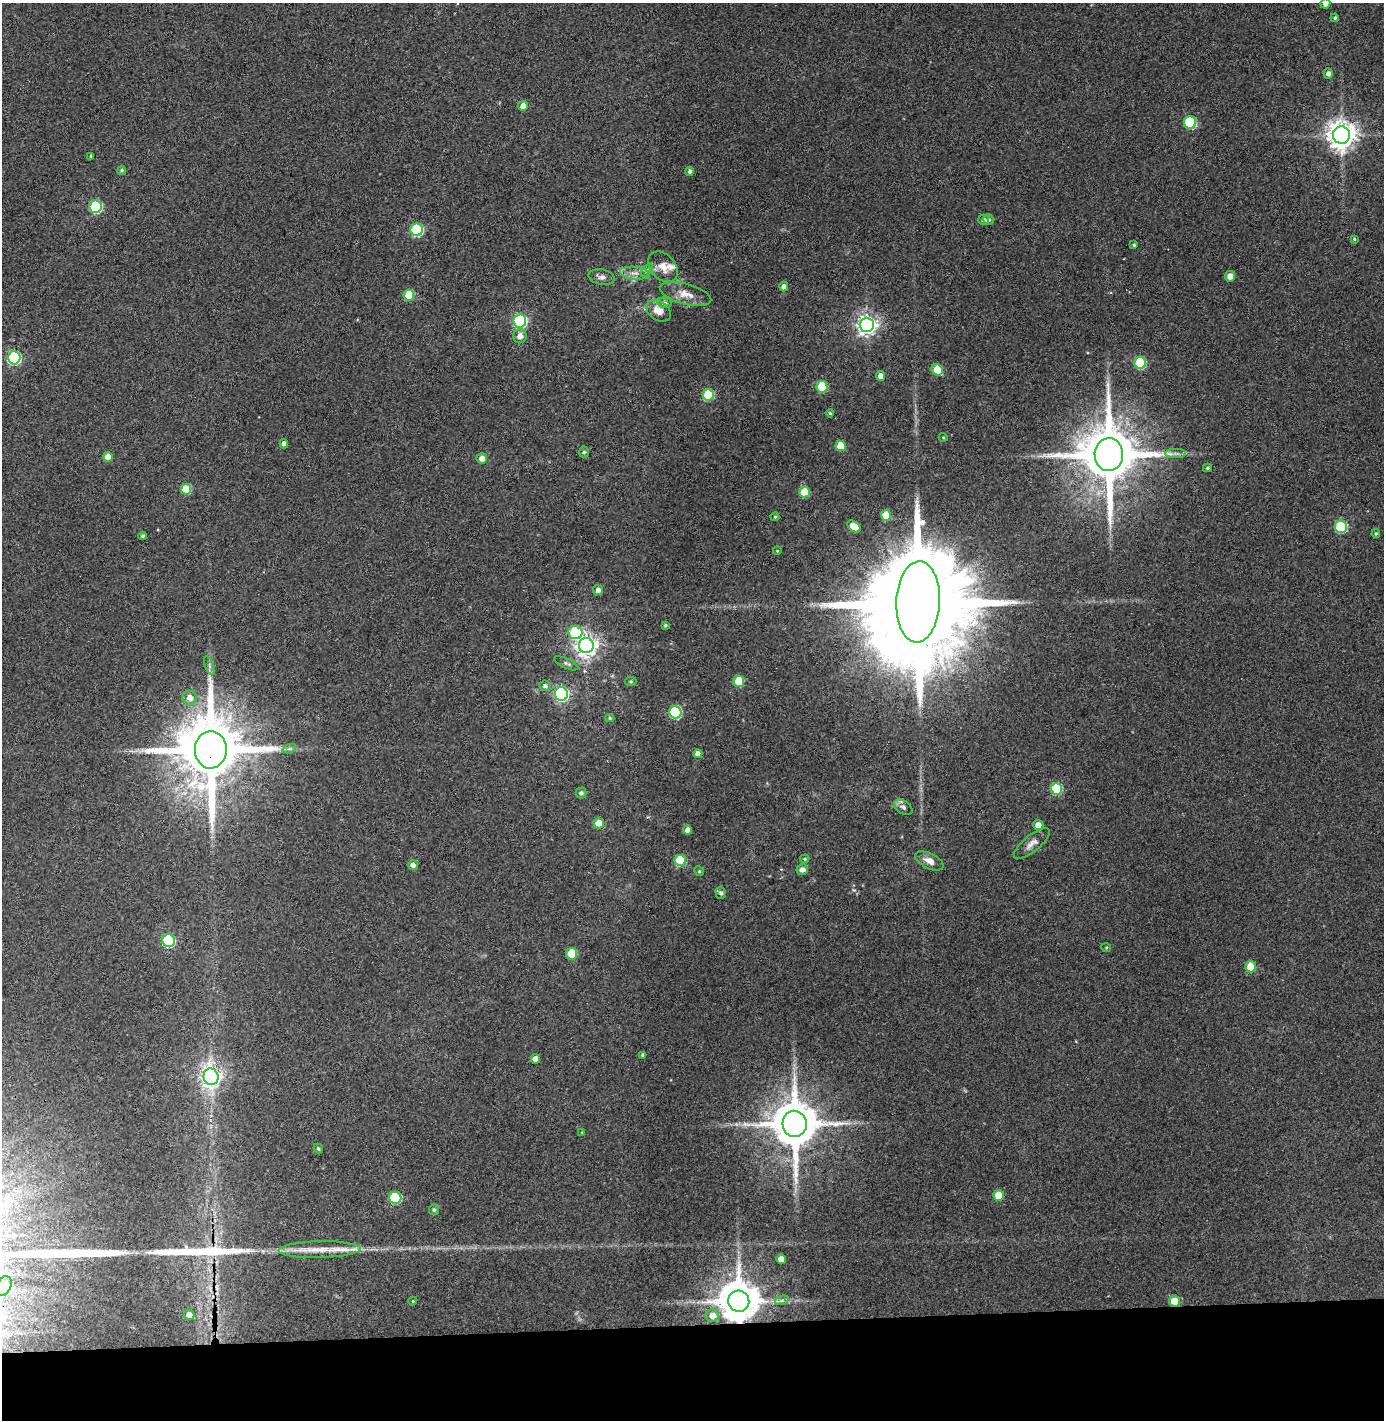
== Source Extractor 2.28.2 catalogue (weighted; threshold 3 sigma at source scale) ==
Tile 8 of 3 x 3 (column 2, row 3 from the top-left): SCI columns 1454-2835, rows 57-1474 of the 4290 x 4366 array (HDU 1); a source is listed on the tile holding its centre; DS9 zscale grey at full resolution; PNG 1386 x 1422 px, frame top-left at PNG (2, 3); each listed source drawn as its Kron ellipse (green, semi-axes under 4 px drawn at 4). Shown black and unused: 7% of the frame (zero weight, under 3 of 4 exposures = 6% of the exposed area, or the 3 px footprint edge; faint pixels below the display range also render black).
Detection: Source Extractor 2.28.2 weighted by HDU 2 'WHT'; one run over the whole footprint, this tile lists its part. Background 0.0861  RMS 0.006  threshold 0.0271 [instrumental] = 3 sigma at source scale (4.5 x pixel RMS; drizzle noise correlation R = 1.50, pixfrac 1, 0.05/0.05 arcsec/px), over >= 5 px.
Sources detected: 111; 1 cosmic-ray / hot-pixel residue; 1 long thin detection or spike segment (spike, bleed or trail) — neither listed nor drawn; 3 inside a brighter listed object's ellipse — not listed separately; the other 106 listed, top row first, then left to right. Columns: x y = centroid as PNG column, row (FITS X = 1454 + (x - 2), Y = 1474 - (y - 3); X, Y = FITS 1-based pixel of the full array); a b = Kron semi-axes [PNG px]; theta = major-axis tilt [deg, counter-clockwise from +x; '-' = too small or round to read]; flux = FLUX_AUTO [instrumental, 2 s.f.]
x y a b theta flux
1325 4 5 5 - 3.4
1335 18 4 4 - 1
1328 74 5 4 - 2.5
523 106 5 5 - 4.1
1190 122 6 6 - 45
1341 135 9 8 - 770
91 156 4 3 - 0.73
122 170 4 4 - 1.1
690 171 4 4 - 1.6
96 207 6 6 - 63
983 220 5 5 - 2
989 220 5 5 - 1.2
417 230 6 6 - 55
1354 239 4 4 - 0.74
1134 245 3 3 - 0.78
663 267 17 12 -48 7.2
647 270 8 4 54 1.1
635 273 15 6 -6 4
1230 276 5 5 - 5.3
602 277 13 7 -12 3.2
784 287 5 4 - 2.9
686 294 26 10 -15 8.1
409 295 5 5 - 26
665 303 7 5 -13 1.3
659 311 13 9 -35 7.2
520 321 6 6 - 100
867 325 7 7 - 310
520 336 7 7 - 4.1
14 358 6 6 - 88
1140 363 6 5 - 39
937 370 6 5 - 18
880 376 5 4 - 4.3
822 387 6 5 - 32
708 395 6 5 - 37
830 413 4 3 - 0.71
943 437 4 3 - 0.48
284 444 4 4 - 2.8
841 446 5 5 - 14
584 452 5 5 - 1.2
1176 453 10 4 0 2.2
1109 454 16 14 -88 4900
108 457 5 5 - 7.3
482 458 5 5 - 4.3
1207 468 4 4 - 0.94
186 489 5 5 - 20
804 492 5 5 - 17
886 515 5 5 - 14
775 517 4 4 - 0.68
854 526 7 5 -38 9.3
1341 527 6 6 - 54
1376 534 4 3 - 0.72
142 536 4 4 - 1.4
777 551 4 3 - 0.43
598 590 5 5 - 2.9
918 602 40 22 87 26000
665 625 4 3 - 1
575 632 7 6 - 33
586 646 7 7 - 420
566 663 13 5 -24 1.7
209 666 10 3 -69 1.3
631 681 6 4 -1 0.95
739 681 5 5 - 17
545 686 6 5 - 1.8
561 694 7 6 - 130
190 698 7 7 - 4.6
675 712 6 6 - 59
610 718 4 4 - 0.84
289 749 7 4 18 1.3
211 750 18 16 -90 6500
698 754 4 4 - 3.3
1056 789 6 5 - 40
581 793 5 5 - 1.9
903 807 10 6 -32 2.1
599 823 5 5 - 11
1038 825 5 5 - 5.4
688 830 4 4 - 3.7
1032 844 22 8 39 4.8
805 859 5 4 - 0.78
680 861 5 5 - 32
929 861 15 7 -26 5.1
413 865 5 5 - 2.4
802 870 6 5 - 2.9
699 871 5 4 - 0.71
721 893 6 5 - 1.7
169 941 6 6 - 64
1106 947 5 3 - 0.56
572 954 6 5 - 19
1251 967 5 5 - 16
643 1055 4 3 - 1.3
535 1059 4 4 - 3.7
211 1077 8 7 - 330
795 1124 13 12 - 3100
582 1132 4 4 - 0.47
318 1148 5 4 - 1
999 1195 5 5 - 14
395 1198 6 6 - 42
434 1210 5 5 - 1.2
320 1250 41 8 1 14
781 1259 5 4 - 4.6
3 1286 10 7 61 3.7
782 1300 7 4 19 1.4
413 1301 4 4 - 0.57
739 1301 10 10 - 2300
1175 1301 6 5 - 12
189 1315 5 5 - 4.3
712 1315 7 6 - 4.7
Overlapping masked pixels (flux is a lower limit): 4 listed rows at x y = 1341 135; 211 750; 739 1301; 1175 1301
Isophote crosses this tile's border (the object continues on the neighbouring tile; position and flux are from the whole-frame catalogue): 1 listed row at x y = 1325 4